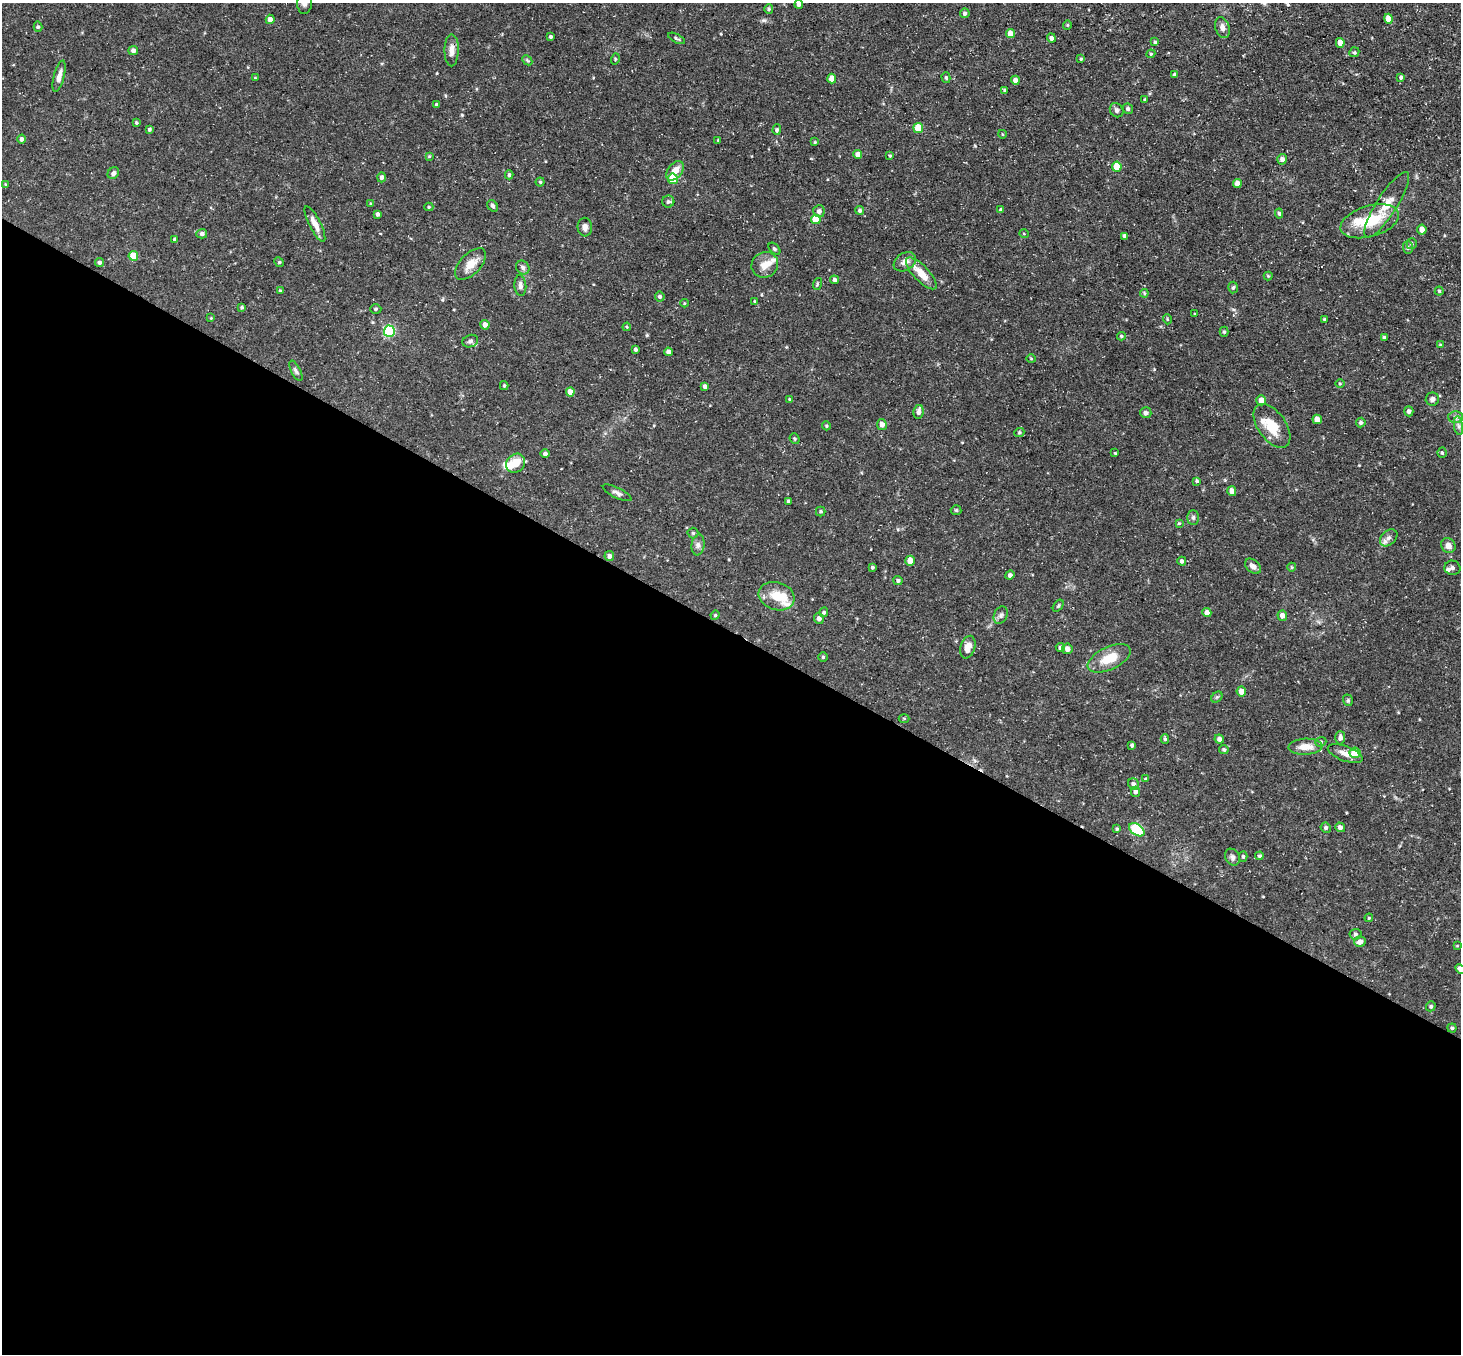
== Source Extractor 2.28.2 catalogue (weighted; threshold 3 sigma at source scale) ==
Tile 14 of 4 x 4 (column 2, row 4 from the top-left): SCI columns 1459-2917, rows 289-1640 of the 5834 x 5843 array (HDU 1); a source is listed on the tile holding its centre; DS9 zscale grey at full resolution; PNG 1463 x 1356 px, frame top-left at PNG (2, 3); each listed source drawn as its Kron ellipse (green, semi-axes under 4 px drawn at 4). Shown black and unused: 54% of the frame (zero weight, under 3 of 5 exposures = <1% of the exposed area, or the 3 px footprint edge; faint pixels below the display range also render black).
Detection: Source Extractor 2.28.2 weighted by HDU 2 'WHT'; one run over the whole footprint, this tile lists its part. Background 0.0791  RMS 0.0042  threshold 0.0187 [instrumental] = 3 sigma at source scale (4.5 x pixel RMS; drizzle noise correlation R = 1.50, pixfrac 1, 0.05/0.05 arcsec/px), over >= 5 px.
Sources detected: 209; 1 cosmic-ray / hot-pixel residue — neither listed nor drawn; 7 inside a brighter listed object's ellipse — not listed separately; the other 201 listed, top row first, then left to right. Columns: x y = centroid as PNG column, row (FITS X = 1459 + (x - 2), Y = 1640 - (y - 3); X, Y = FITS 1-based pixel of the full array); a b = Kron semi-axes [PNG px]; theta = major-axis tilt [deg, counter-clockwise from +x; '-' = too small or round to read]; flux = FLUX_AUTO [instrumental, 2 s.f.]
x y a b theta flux
305 3 11 7 86 2.2
799 4 5 4 - 1.3
769 9 5 4 - 0.5
965 13 5 4 - 0.88
270 19 5 4 - 2.1
1389 19 5 4 - 4
1067 25 4 4 - 0.43
38 27 5 4 - 0.7
1222 27 10 7 -74 2
1010 34 5 4 - 3.6
550 37 3 3 - 0.67
676 38 9 4 -27 0.69
1051 38 5 4 - 0.95
1155 42 4 4 - 0.58
1340 43 5 4 - 3.2
133 50 5 4 - 1.1
452 50 16 7 90 2.8
1354 52 5 4 - 0.61
1151 54 4 4 - 0.48
615 59 6 3 73 0.47
1081 59 4 3 - 0.42
527 60 6 4 -45 0.51
1175 75 4 3 - 0.91
59 76 16 5 75 2.2
1401 77 3 3 - 0.83
255 78 3 3 - 0.32
946 78 5 4 - 0.6
832 79 5 4 - 3.7
1015 80 4 4 - 2
1005 90 4 3 - 0.44
1145 99 3 3 - 0.45
437 105 3 3 - 0.85
1128 109 5 5 - 0.75
1117 110 7 6 - 1.1
136 123 4 3 - 0.54
918 128 5 5 - 10
149 129 3 3 - 0.74
777 130 5 4 - 0.64
1002 134 4 3 - 0.31
21 139 4 4 - 1
718 140 3 2 - 0.34
815 142 3 3 - 0.33
858 155 4 4 - 3.3
429 156 4 4 - 0.38
890 156 4 3 - 0.41
1282 159 5 5 - 1.1
1117 167 5 4 - 8.5
675 171 11 7 53 4.1
113 173 6 5 - 1.1
509 175 4 3 - 0.71
382 177 5 4 - 1.1
673 179 5 5 - 14
540 182 4 4 - 0.58
1237 184 4 4 - 2.4
5 185 4 3 - 0.4
668 202 6 6 - 0.84
371 204 4 3 - 0.43
1387 205 38 10 58 8.2
493 206 6 4 -55 0.88
429 207 4 4 - 0.52
860 210 4 4 - 0.8
1001 210 4 4 - 0.97
819 211 6 6 - 1.4
378 214 4 3 - 0.89
1279 214 5 4 - 0.76
816 219 5 4 - 7.6
1370 221 30 15 16 14
315 224 20 5 -63 3.4
585 227 9 7 -87 1.7
1422 230 5 4 - 2.3
202 234 5 4 - 1.1
1024 234 5 3 - 0.29
1125 236 4 4 - 1.4
175 240 4 4 - 1
1412 244 5 5 - 0.61
1408 247 6 5 - 0.71
774 249 7 4 -45 0.7
133 256 5 5 - 8.6
279 262 5 4 - 0.45
905 262 12 8 33 2.5
100 263 4 4 - 1
471 264 19 10 45 4.7
765 265 13 12 - 3.7
523 267 7 6 - 1.2
921 273 21 7 -46 6.2
1268 276 4 4 - 0.36
834 280 4 4 - 0.88
817 284 6 3 72 0.5
520 286 10 6 -85 1.6
1233 288 6 4 85 0.79
280 291 4 3 - 0.58
1439 291 4 4 - 0.47
1144 293 4 4 - 0.47
660 297 5 5 - 0.9
755 301 4 3 - 0.33
684 303 4 3 - 0.33
242 307 4 3 - 0.59
376 309 6 4 1 0.71
1195 314 3 3 - 0.45
211 318 4 4 - 0.35
1167 319 5 3 - 0.39
1325 319 3 3 - 0.54
485 325 5 4 - 2.1
627 327 4 3 - 0.38
389 331 5 5 - 41
1224 332 5 4 - 0.58
1121 336 4 3 - 0.59
1384 337 4 4 - 1
470 341 8 6 19 1.2
1440 345 4 3 - 0.39
635 349 4 3 - 0.71
668 352 4 4 - 1.3
1031 359 5 3 - 0.39
296 371 11 4 -62 1
1340 383 5 3 - 0.4
504 386 4 4 - 0.47
705 386 4 4 - 1.3
570 392 4 4 - 3.7
1432 399 6 6 - 1.5
790 400 4 3 - 0.65
1261 400 5 5 - 2.8
1409 411 5 4 - 1.2
919 412 7 5 80 1.8
1146 413 5 5 - 1.1
1456 417 7 6 - 1.2
1317 419 5 4 - 3.3
1361 422 5 4 - 0.85
882 424 5 5 - 2
826 426 4 3 - 0.5
1272 426 25 14 -54 9.4
1458 426 9 4 -81 1.2
1019 432 5 4 - 0.56
795 439 5 4 - 0.55
1115 453 4 3 - 0.36
1442 453 5 4 - 0.58
545 454 4 4 - 1
516 463 10 9 - 6.2
1197 481 3 3 - 0.52
1232 491 5 4 - 2.6
617 493 16 5 -26 1.5
788 501 3 3 - 0.66
956 510 5 5 - 0.51
821 511 5 5 - 0.63
1193 517 7 6 - 0.96
1179 523 3 3 - 0.4
693 533 5 5 - 0.61
1389 538 10 7 43 1.7
698 545 10 6 83 1.5
1448 546 8 6 -53 2.4
609 556 5 5 - 1.4
910 561 5 4 - 4.8
1182 561 4 4 - 0.97
1253 566 9 6 -42 2
872 567 4 4 - 0.56
1292 567 4 4 - 0.43
1452 568 8 7 - 1.6
1010 575 4 4 - 0.95
898 581 4 4 - 0.84
777 596 18 13 -17 7.9
1058 606 7 3 54 0.5
824 612 5 4 - 0.59
1207 613 4 4 - 2.9
715 615 4 4 - 0.44
1001 615 9 6 63 1.3
1282 616 5 4 - 1.9
819 619 5 5 - 1.6
968 647 12 7 72 3.1
1060 648 4 4 - 1
1067 649 5 5 - 1.6
823 657 4 4 - 0.56
1109 658 23 11 25 8.7
1241 691 5 5 - 3
1217 697 6 5 - 0.58
1348 700 6 4 -71 0.69
904 718 5 3 - 0.41
1340 738 6 5 - 1.4
1165 739 5 4 - 0.59
1219 739 5 4 - 1.4
1321 742 6 4 22 0.66
1132 745 4 3 - 0.92
1305 747 17 8 3 4.9
1224 750 5 4 - 0.73
1355 753 5 5 - 7.4
1345 754 18 7 -20 3.2
1145 779 4 4 - 0.37
1133 784 6 5 - 1.2
1135 792 5 4 - 1.2
1340 827 5 4 - 1.4
1326 828 5 5 - 0.78
1117 829 4 4 - 0.61
1137 830 8 5 -35 31
1259 856 4 4 - 0.8
1232 857 9 7 -58 1.2
1243 857 5 4 - 0.62
1369 918 4 3 - 0.45
1355 934 6 5 - 0.83
1360 942 5 5 - 1.9
1457 946 4 2 - 0.3
1460 969 6 4 -45 1.1
1431 1006 5 4 - 0.67
1452 1028 4 4 - 0.6
Isophote crosses this tile's border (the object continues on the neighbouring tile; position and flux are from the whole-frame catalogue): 3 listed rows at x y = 305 3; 799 4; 1460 969